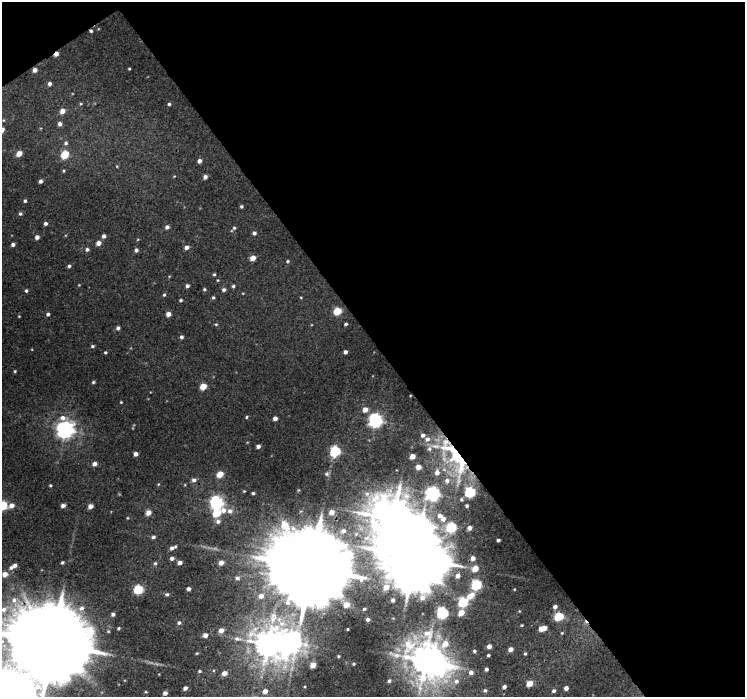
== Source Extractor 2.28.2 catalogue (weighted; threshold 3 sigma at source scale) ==
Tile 2 of 2 x 2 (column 2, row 1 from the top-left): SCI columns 743-1485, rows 738-1432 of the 1485 x 1470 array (HDU 1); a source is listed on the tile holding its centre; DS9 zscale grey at full resolution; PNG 747 x 699 px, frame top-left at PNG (2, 2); no overlay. Shown black and unused: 50% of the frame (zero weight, under 3 of 4 exposures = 1% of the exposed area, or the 3 px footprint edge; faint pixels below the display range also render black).
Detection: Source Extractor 2.28.2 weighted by HDU 2 'WHT'; one run over the whole footprint, this tile lists its part. Background 0.00963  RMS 0.0036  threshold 0.016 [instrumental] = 3 sigma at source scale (4.5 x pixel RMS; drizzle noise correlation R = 1.50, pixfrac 1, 0.0396/0.0396 arcsec/px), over >= 5 px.
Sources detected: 177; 1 too faint to see at this stretch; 2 inside a brighter object's white glare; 2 cosmic-ray / hot-pixel residue — not listed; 5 inside a brighter listed object's ellipse — not listed separately; the other 167 listed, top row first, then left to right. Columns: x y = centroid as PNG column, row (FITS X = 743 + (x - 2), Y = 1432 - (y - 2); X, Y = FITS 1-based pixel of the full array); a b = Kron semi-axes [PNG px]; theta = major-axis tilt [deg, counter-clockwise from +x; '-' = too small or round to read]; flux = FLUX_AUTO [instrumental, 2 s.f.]
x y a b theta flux
56 54 4 3 - 1.9
129 69 3 2 - 0.32
35 70 4 4 - 1.8
49 84 4 4 - 1.1
81 104 5 3 - 0.34
169 104 4 3 - 0.59
62 111 5 5 - 2.5
60 124 4 4 - 1.4
66 143 6 5 - 0.9
19 153 5 4 - 3.8
65 155 5 5 - 11
199 161 4 4 - 1.5
64 171 4 3 - 0.33
205 177 4 4 - 1.4
41 181 4 3 - 1.1
25 201 4 3 - 0.66
241 206 3 3 - 0.59
20 214 5 5 - 0.65
45 223 4 4 - 0.88
167 227 5 4 - 1.1
234 228 8 4 45 0.71
254 233 4 4 - 1
104 236 4 4 - 1.2
37 237 4 4 - 1.5
98 243 5 4 - 2.2
13 244 4 3 - 1.1
187 247 5 4 - 1.3
87 249 5 4 - 0.84
136 250 4 4 - 0.88
253 258 5 4 - 3.4
288 261 4 3 - 0.48
69 266 4 4 - 0.61
214 274 3 3 - 0.48
218 280 5 3 - 0.3
79 285 3 3 - 0.24
187 286 4 3 - 0.97
233 286 4 4 - 0.58
204 289 4 4 - 0.49
224 290 5 4 - 0.91
26 291 4 4 - 0.64
164 295 4 4 - 0.5
213 297 4 4 - 0.54
181 300 4 3 - 0.53
337 311 5 5 - 10
48 314 4 4 - 0.76
168 314 4 4 - 2.4
19 316 3 3 - 0.25
216 324 4 4 - 0.4
346 324 3 3 - 0.61
118 328 4 4 - 1
181 337 4 4 - 0.81
92 346 5 4 - 0.6
105 352 3 3 - 0.45
345 352 4 4 - 1.1
15 371 3 3 - 0.35
93 382 4 3 - 0.53
203 386 5 4 - 6.2
121 402 3 2 - 0.31
365 410 5 5 - 2.8
246 417 5 3 - 0.48
275 418 4 4 - 1.7
375 420 6 6 - 89
65 429 7 7 - 170
423 435 4 4 - 1
258 446 4 4 - 1.4
335 451 6 5 - 33
136 454 4 4 - 1.8
412 456 4 4 - 3.1
455 457 46 18 -55 35
95 464 5 5 - 1.7
418 467 4 4 - 2.9
437 472 6 6 - 1.8
220 474 5 4 - 6.4
327 474 6 6 - 0.88
194 480 6 5 - 1.4
447 481 7 7 - 1.6
158 484 5 3 - 0.31
50 485 4 3 - 0.45
298 490 5 3 - 0.3
244 491 4 4 - 0.36
253 493 4 3 - 0.61
433 494 6 6 - 88
461 499 5 5 - 0.51
216 502 7 6 - 81
11 505 6 5 - 2.2
63 505 5 4 - 1.4
3 506 5 5 - 16
90 506 4 4 - 2.3
467 506 3 3 - 0.53
148 512 5 4 - 3
331 512 5 5 - 3.2
217 513 12 9 18 15
127 518 4 3 - 0.28
443 519 6 5 - 1.8
451 527 6 5 - 25
469 528 4 4 - 1.7
343 531 9 8 - 2.5
153 537 5 4 - 0.76
498 540 4 3 - 0.7
172 548 5 5 - 1.1
414 557 20 18 6 3300
172 558 5 4 - 1.2
473 558 4 4 - 1.7
62 563 3 3 - 0.6
155 563 5 4 - 0.56
180 563 4 4 - 1.6
221 563 5 5 - 2.5
13 566 11 5 30 2
311 567 25 22 18 6800
475 568 5 4 - 4.7
5 574 6 5 - 2.7
458 576 5 4 - 1.5
237 578 7 6 - 1.3
476 585 6 5 - 30
138 589 5 5 - 20
189 589 4 4 - 1.2
514 589 3 2 - 0.26
167 594 5 4 - 0.68
261 596 7 6 - 2.7
470 596 8 5 38 4.6
393 600 4 4 - 1.1
463 602 6 5 - 22
346 605 6 6 - 3.3
555 607 4 4 - 1.3
81 608 8 7 - 1.8
364 609 3 3 - 0.55
442 613 6 5 - 46
461 613 5 4 - 4.4
113 614 4 4 - 1
558 616 6 5 - 14
368 619 3 3 - 0.8
179 623 5 5 - 0.77
522 625 3 3 - 0.33
119 628 4 3 - 0.47
543 628 7 4 12 5
347 629 3 2 - 0.3
221 630 5 5 - 2.6
562 633 4 3 - 0.34
205 635 5 4 - 1.9
238 639 15 7 -8 2.6
289 642 10 9 - 310
53 643 24 21 17 7000
268 644 10 9 - 480
489 646 4 4 - 2
510 649 4 4 - 2.1
474 651 5 4 - 0.7
197 653 4 3 - 0.31
525 653 4 3 - 0.46
488 655 3 3 - 0.53
338 656 3 2 - 0.31
425 660 14 11 70 610
354 664 3 2 - 0.33
313 665 5 4 - 3.8
486 669 4 4 - 1.1
199 671 4 3 - 0.41
471 672 7 6 - 1.8
224 673 5 4 - 2.1
389 681 4 3 - 0.69
456 681 9 8 - 2.7
529 683 5 4 - 4.6
504 686 5 4 - 1.1
185 688 4 4 - 1.3
566 688 4 4 - 1.7
485 690 6 5 - 0.9
265 691 5 5 - 2.3
554 691 4 4 - 0.88
165 693 4 4 - 1.4
Overlapping masked pixels (flux is a lower limit): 5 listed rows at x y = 56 54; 35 70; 455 457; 311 567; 53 643
Isophote crosses this tile's border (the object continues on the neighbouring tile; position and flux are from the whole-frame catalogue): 2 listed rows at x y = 3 506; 53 643